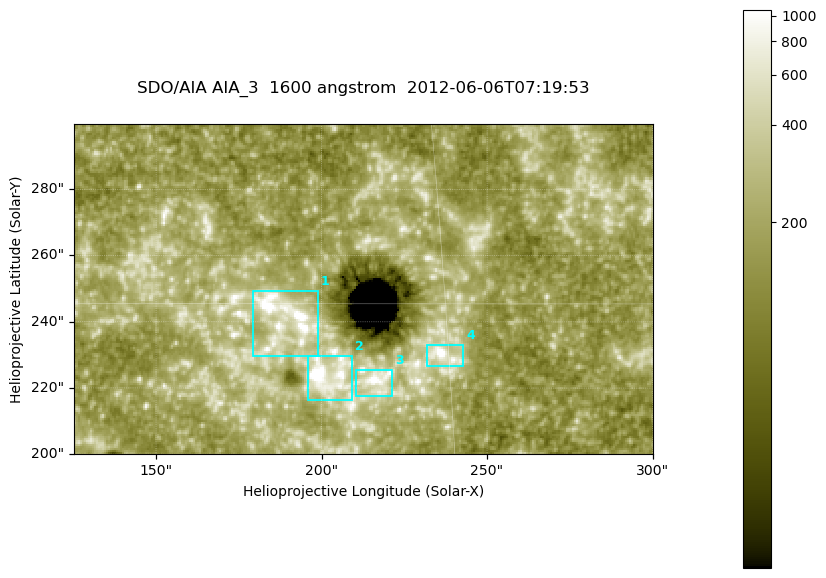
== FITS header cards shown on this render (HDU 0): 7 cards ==
TELESCOP= 'SDO/AIA '
INSTRUME= 'AIA_3   '
WAVELNTH=                 1600
WAVEUNIT= 'angstrom'
DATE-OBS= '2012-06-06T07:19:53.12'
CTYPE1  = 'HPLN-TAN'
CTYPE2  = 'HPLT-TAN'

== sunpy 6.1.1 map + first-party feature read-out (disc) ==
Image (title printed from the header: SDO/AIA AIA_3  1600 angstrom  2012-06-06T07:19:53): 287 x 164 px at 0.609 arcsec/px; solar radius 946 arcsec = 1552 px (partial field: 0.6% of the solar disc is inside the frame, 100% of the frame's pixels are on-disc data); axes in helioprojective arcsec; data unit not stated in the header (colour bar unlabelled)
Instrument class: DISC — disc imager (sunpy class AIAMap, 1600 A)
Bright regions (active regions / flare kernels): reference = the on-disc median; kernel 3 px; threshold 5 sigma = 343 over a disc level ~184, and >= 1.15x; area >= 47 px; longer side >= 3 px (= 1.8 arcsec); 4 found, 4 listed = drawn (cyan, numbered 1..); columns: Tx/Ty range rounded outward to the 2 arcsec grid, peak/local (2 s.f.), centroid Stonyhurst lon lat
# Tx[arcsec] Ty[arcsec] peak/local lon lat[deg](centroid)
1 178..200 230..250 14 +12 +15
2 196..210 216..230 18 +13 +14
3 210..222 216..226 11 +14 +14
4 232..244 226..234 9 +15 +14